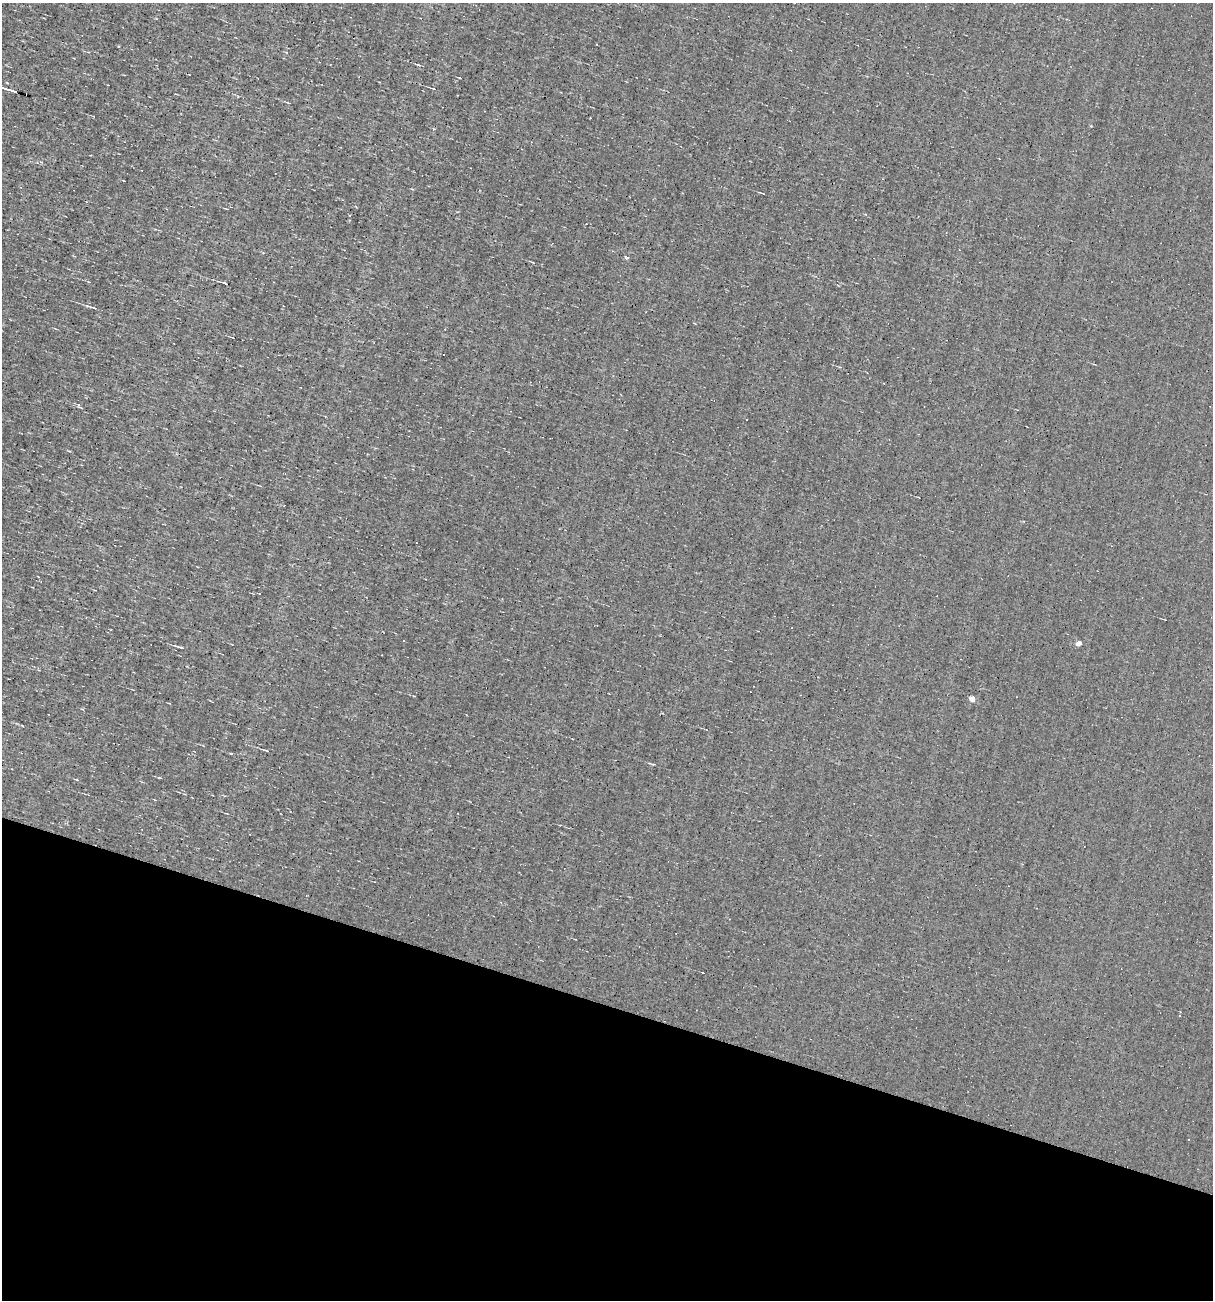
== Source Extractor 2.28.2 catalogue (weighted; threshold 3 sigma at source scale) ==
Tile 15 of 4 x 4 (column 3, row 4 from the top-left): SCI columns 2537-3747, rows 1-1298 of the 5198 x 5194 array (HDU 1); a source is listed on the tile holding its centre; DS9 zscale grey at full resolution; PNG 1215 x 1302 px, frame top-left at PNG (2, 3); no overlay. Shown black and unused: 23% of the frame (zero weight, under 3 of 4 exposures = <1% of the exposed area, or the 3 px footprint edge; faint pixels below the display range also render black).
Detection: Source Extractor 2.28.2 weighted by HDU 2 'WHT'; one run over the whole footprint, this tile lists its part. Background -0.00129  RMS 0.035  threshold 0.158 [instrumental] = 3 sigma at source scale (4.5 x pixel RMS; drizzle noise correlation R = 1.50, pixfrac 1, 0.05/0.05 arcsec/px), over >= 5 px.
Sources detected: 12; all 12 listed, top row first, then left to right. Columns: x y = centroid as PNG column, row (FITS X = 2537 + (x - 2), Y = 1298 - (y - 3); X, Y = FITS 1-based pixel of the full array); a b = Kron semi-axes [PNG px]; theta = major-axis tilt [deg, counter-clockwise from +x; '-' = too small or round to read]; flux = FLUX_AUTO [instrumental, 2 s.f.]
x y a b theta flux
434 89 5 2 - 2.8
9 90 24 3 -18 21
626 258 4 4 - 8.7
225 283 6 3 -27 4.3
93 307 14 3 -16 8.9
80 406 10 4 -53 5.8
403 641 3 2 - 5.2
1079 643 4 4 - 24
181 647 9 3 -15 6.9
972 698 5 4 - 27
266 750 6 2 -14 3.8
501 902 4 3 - 4.2
Isophote crosses this tile's border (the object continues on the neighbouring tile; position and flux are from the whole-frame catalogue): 1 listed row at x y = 9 90
Unlisted compact peaks at least as high as the median listed source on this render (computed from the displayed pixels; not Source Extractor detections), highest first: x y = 1091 126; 459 78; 159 778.